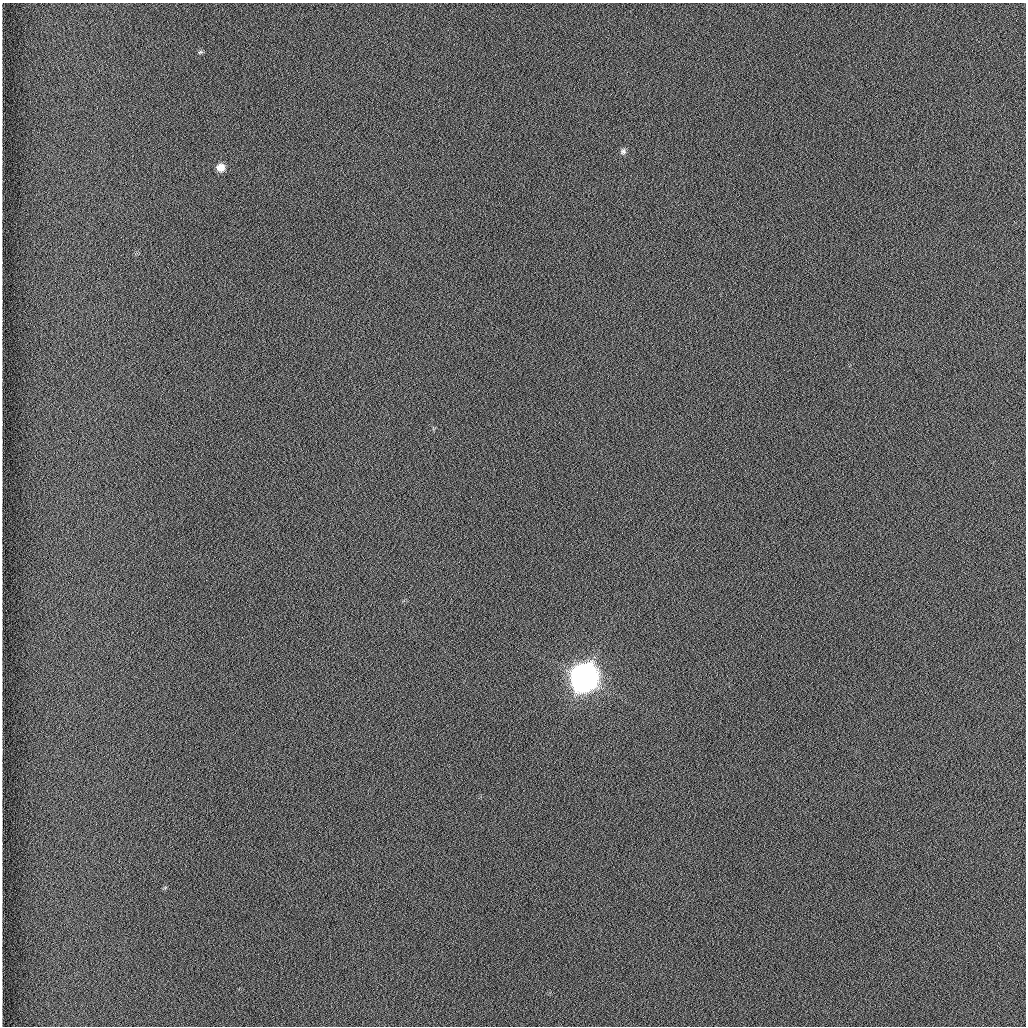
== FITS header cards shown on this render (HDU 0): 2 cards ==
NAXIS1  =                 1024 /fastest changing axis
NAXIS2  =                 1024 /next to fastest changing axis

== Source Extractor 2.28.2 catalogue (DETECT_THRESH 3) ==
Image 1024 x 1024 px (HDU 0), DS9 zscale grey, 1 PNG px = 1 image px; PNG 1028 x 1028 px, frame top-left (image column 1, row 1024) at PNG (2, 3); no overlay
Background 1260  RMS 5.9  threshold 17.7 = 3 sigma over >= 5 px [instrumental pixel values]
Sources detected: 4; all 4 listed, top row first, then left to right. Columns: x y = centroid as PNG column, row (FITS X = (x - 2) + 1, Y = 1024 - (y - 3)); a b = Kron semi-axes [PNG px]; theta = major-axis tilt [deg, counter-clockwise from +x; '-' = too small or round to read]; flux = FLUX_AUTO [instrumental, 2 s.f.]
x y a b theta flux
200 52 6 4 25 560
623 151 7 6 - 1100
220 167 8 7 - 3900
584 678 11 10 - 990000